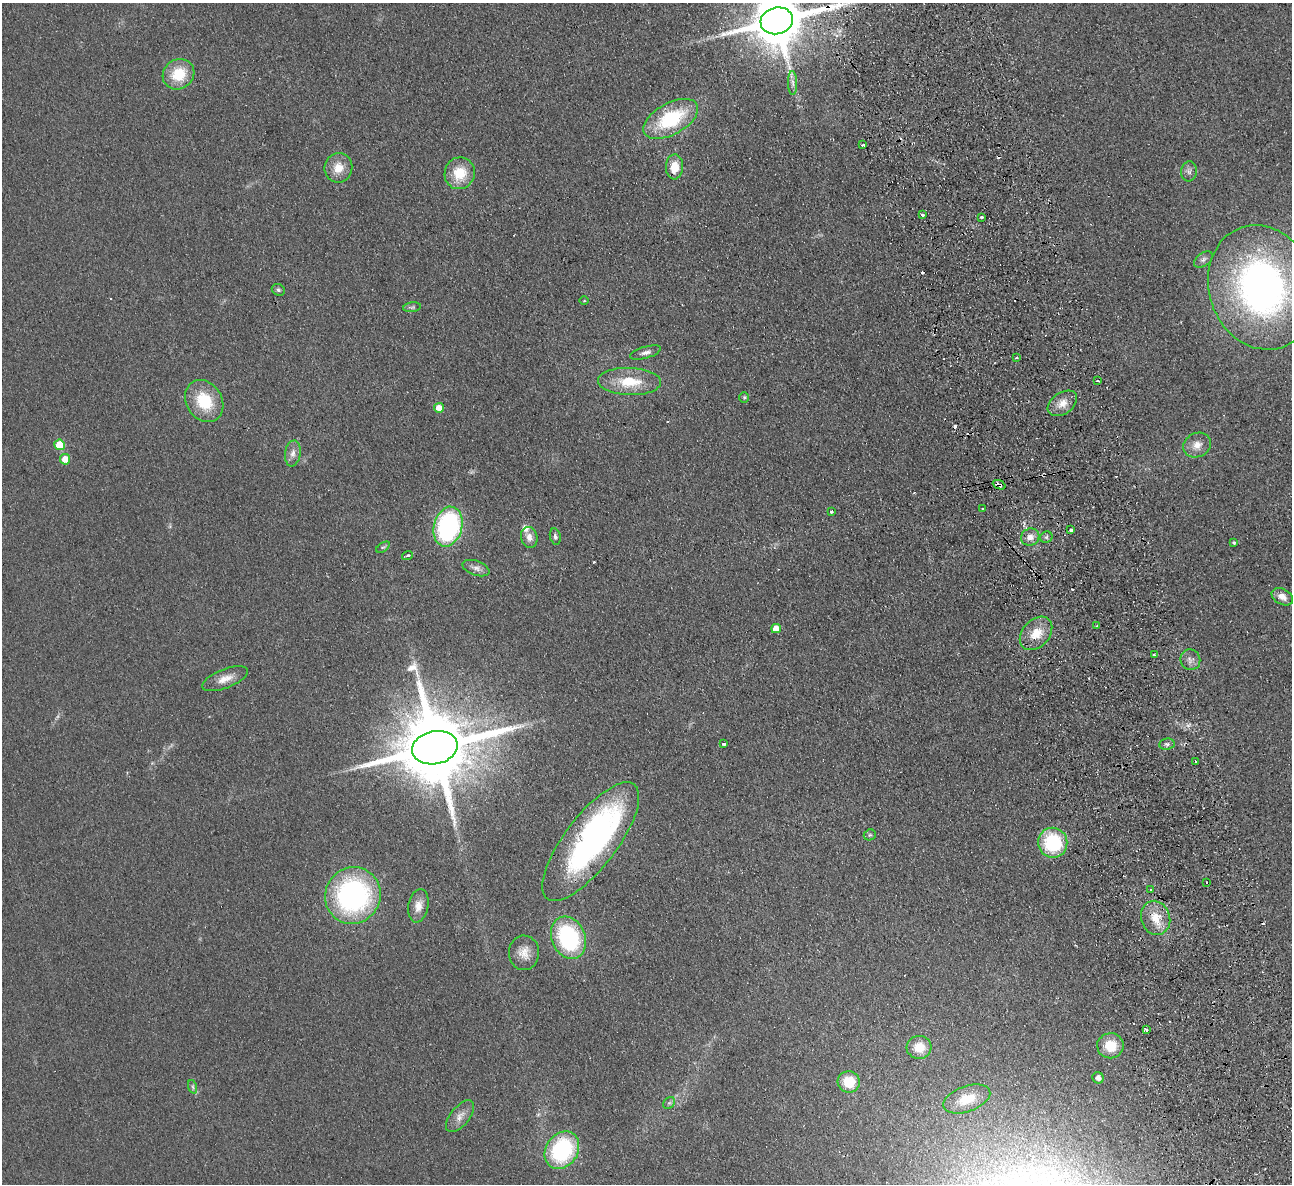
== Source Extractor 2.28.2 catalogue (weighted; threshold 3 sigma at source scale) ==
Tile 6 of 4 x 4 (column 2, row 2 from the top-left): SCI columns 1346-2635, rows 2648-3829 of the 5272 x 5176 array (HDU 1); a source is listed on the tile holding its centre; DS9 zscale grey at full resolution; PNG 1294 x 1186 px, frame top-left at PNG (2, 3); each listed source drawn as its Kron ellipse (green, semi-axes under 4 px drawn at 4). Shown black and unused: <1% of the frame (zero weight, under 2 of 3 exposures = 3% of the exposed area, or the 3 px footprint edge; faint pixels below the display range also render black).
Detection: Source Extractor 2.28.2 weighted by HDU 2 'WHT'; one run over the whole footprint, this tile lists its part. Background 0.0624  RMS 0.0095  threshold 0.0429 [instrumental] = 3 sigma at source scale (4.5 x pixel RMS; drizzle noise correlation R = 1.50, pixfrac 1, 0.05/0.05 arcsec/px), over >= 5 px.
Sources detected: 87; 2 inside a brighter object's white glare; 12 cosmic-ray / hot-pixel residue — neither listed nor drawn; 1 inside a brighter listed object's ellipse — not listed separately; the other 72 listed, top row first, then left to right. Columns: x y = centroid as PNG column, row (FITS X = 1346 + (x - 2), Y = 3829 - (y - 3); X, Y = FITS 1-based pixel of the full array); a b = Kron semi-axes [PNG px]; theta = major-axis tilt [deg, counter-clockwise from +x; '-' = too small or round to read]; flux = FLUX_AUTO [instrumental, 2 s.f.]
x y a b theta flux
777 21 16 13 15 6600
178 74 16 14 36 29
793 83 12 4 -89 3.4
671 119 30 15 29 67
863 145 3 3 - 1.3
674 167 12 8 88 15
338 168 15 14 - 14
1189 171 10 8 83 3.7
460 173 16 15 - 24
922 215 3 3 - 3.8
981 217 3 3 - 3.7
1203 259 11 6 35 3.5
1262 287 63 52 -71 390
278 290 7 5 -35 1.9
584 300 5 3 - 0.91
412 307 9 5 7 2
646 352 16 5 16 4.7
1017 358 3 3 - 1.6
1098 381 3 2 - 1.6
629 382 31 13 -2 32
744 397 5 5 - 1.4
204 401 22 17 -57 38
1062 403 16 10 35 9.9
439 408 5 5 - 11
60 445 5 5 - 25
1197 445 14 12 26 9.5
293 453 13 8 83 5.7
65 459 5 5 - 14
999 485 7 4 -23 7.2
983 509 3 3 - 1.9
831 512 3 3 - 1.4
448 527 20 14 75 150
1071 530 3 3 - 9.3
555 536 8 5 -79 2.8
529 537 10 8 -75 6.7
1030 537 9 8 - 6.9
1046 537 6 5 - 2.2
1234 543 3 3 - 1.8
383 547 7 4 35 1.6
407 556 5 3 - 2.9
476 568 14 7 -20 5.1
1282 597 11 7 -29 7.8
1097 626 3 3 - 1.5
776 628 5 4 - 10
1036 633 19 13 48 18
1154 655 3 3 - 2.5
1190 660 10 9 - 5.2
225 679 24 9 21 11
724 744 3 3 - 4.7
1167 744 7 5 8 2.3
435 748 23 16 12 13000
1195 761 3 2 - 1.4
870 835 6 5 - 1.6
591 842 72 26 53 300
1053 843 15 14 - 64
1206 882 2 2 - 0.93
1151 890 3 2 - 2.3
353 896 29 27 58 200
418 906 17 10 79 9.2
1156 918 17 14 -72 18
568 938 22 16 -67 100
524 953 17 15 89 11
1147 1030 3 3 - 3.3
1110 1046 13 12 - 21
919 1047 12 11 - 17
1098 1078 6 5 - 4.4
849 1082 11 10 - 24
193 1087 7 4 -71 1.8
967 1099 24 12 19 21
669 1103 7 5 42 1.9
460 1116 19 9 51 8.4
562 1150 20 16 56 98
Overlapping masked pixels (flux is a lower limit): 2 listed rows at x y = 777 21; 999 485
Isophote crosses this tile's border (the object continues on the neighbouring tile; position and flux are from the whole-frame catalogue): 1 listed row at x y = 777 21